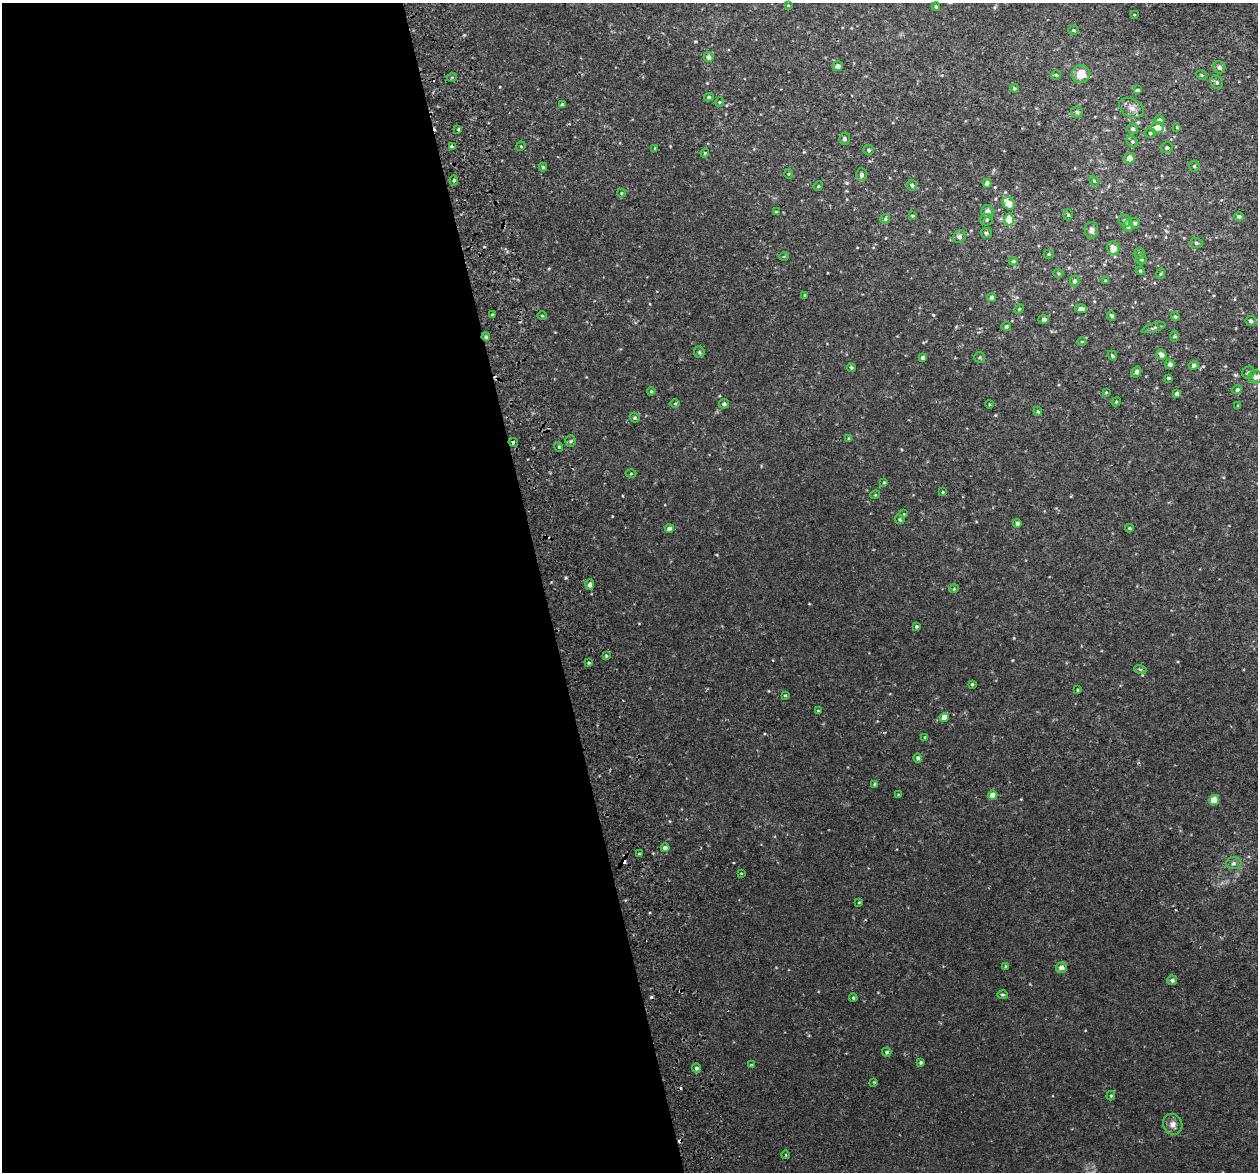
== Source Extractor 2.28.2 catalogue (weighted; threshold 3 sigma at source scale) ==
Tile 9 of 4 x 4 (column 1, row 3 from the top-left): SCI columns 57-1312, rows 1270-2439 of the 5136 x 4831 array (HDU 1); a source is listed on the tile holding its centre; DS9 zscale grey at full resolution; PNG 1260 x 1174 px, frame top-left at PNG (2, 3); each listed source drawn as its Kron ellipse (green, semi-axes under 4 px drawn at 4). Shown black and unused: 43% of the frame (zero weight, under 2 of 3 exposures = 3% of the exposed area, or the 3 px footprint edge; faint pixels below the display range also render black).
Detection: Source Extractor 2.28.2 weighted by HDU 2 'WHT'; one run over the whole footprint, this tile lists its part. Background 0.00261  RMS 0.0026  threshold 0.0119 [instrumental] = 3 sigma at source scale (4.5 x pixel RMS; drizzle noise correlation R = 1.50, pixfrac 1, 0.0396/0.0396 arcsec/px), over >= 5 px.
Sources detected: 165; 7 cosmic-ray / hot-pixel residue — neither listed nor drawn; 1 inside a brighter listed object's ellipse — not listed separately; the other 157 listed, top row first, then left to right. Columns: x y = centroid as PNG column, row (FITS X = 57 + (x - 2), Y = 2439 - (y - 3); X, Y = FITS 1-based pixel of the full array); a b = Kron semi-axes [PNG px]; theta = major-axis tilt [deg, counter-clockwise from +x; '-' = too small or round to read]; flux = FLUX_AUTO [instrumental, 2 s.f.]
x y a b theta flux
788 5 4 3 - 0.22
936 7 4 3 - 0.37
1134 15 4 3 - 0.2
1073 30 5 4 - 0.39
708 57 5 5 - 1.1
837 66 5 4 - 1.3
1219 67 6 6 - 0.82
1081 74 9 9 - 3.7
1056 75 5 4 - 0.37
1201 75 5 4 - 0.32
452 77 5 3 - 0.28
1217 82 7 6 - 0.58
1014 88 4 4 - 0.44
1137 90 4 3 - 3.3
709 97 4 3 - 0.4
720 102 5 4 - 0.3
562 105 3 3 - 0.5
1131 108 13 9 -28 1.7
1077 112 6 5 - 0.55
1159 120 5 5 - 1.1
1157 127 6 5 - 2.8
1177 127 4 3 - 0.23
458 129 4 3 - 3.1
1132 129 5 5 - 0.64
1150 133 5 5 - 0.43
844 139 6 5 - 0.46
1132 142 6 5 - 0.4
452 146 4 3 - 1.7
521 146 5 4 - 0.22
655 148 4 4 - 0.21
1167 148 6 5 - 0.62
869 150 5 5 - 0.49
705 153 4 4 - 0.3
1129 158 5 5 - 2.1
1194 166 5 5 - 0.42
543 167 4 4 - 0.34
788 174 5 3 - 0.26
861 175 6 5 - 0.67
454 180 5 4 - 0.44
1094 181 6 3 -54 0.23
987 183 4 4 - 0.95
912 185 5 5 - 0.72
818 186 5 4 - 0.27
621 193 4 4 - 0.24
1009 203 7 5 -51 3.3
987 211 6 6 - 1.6
776 212 3 3 - 0.28
1068 215 5 5 - 0.49
912 216 4 3 - 0.26
1239 217 5 4 - 0.79
885 219 5 5 - 0.38
987 220 6 5 - 0.49
1009 220 5 5 - 6.8
1125 221 6 5 - 0.72
1135 223 5 5 - 0.6
1128 226 5 5 - 1.5
1091 230 8 6 84 0.99
986 233 5 5 - 0.61
959 236 7 5 47 0.6
1196 243 6 5 - 0.43
1113 248 7 6 - 2.3
1139 253 5 5 - 0.32
1049 254 5 4 - 0.32
784 256 5 3 - 0.21
1141 259 5 5 - 0.39
1013 261 5 4 - 0.39
1140 271 4 4 - 0.3
1058 273 5 3 - 0.24
1160 274 5 3 - 0.26
1105 280 4 3 - 0.18
1075 281 5 5 - 0.62
805 295 4 3 - 0.22
992 297 4 4 - 0.86
1019 309 5 4 - 0.27
1081 309 6 4 -4 1.3
492 314 4 2 - 0.23
542 316 5 3 - 0.26
1112 316 5 3 - 0.49
1175 316 5 4 - 0.42
1044 319 5 4 - 0.79
1251 321 5 5 - 0.64
1006 327 5 4 - 0.47
1154 328 12 3 16 0.54
1175 336 5 3 - 0.32
486 337 4 4 - 0.48
1082 341 5 3 - 0.24
699 352 6 5 - 0.4
1161 355 5 4 - 1.3
1112 356 5 3 - 0.36
922 357 4 4 - 0.59
980 357 5 5 - 0.43
1170 364 5 4 - 0.83
1194 365 4 4 - 0.81
851 367 4 4 - 0.39
1136 372 6 4 57 0.78
1248 373 6 5 - 0.57
1255 377 6 6 - 1.1
1169 378 3 3 - 0.38
1237 390 5 4 - 0.61
651 391 4 4 - 0.32
1106 392 3 3 - 0.27
1177 394 4 4 - 1
1116 402 5 3 - 0.26
675 404 4 3 - 0.22
724 404 5 4 - 0.73
989 404 4 3 - 0.23
1238 406 4 2 - 0.19
1038 411 5 3 - 0.29
635 418 5 5 - 0.45
849 438 4 4 - 0.32
570 441 6 5 - 0.41
513 442 5 3 - 2
559 447 5 3 - 0.28
631 474 5 3 - 0.25
884 482 4 4 - 0.29
943 492 3 3 - 0.2
875 495 5 3 - 0.23
904 514 3 3 - 0.18
900 519 5 4 - 0.31
1017 523 4 4 - 0.69
1129 528 4 3 - 0.32
669 529 4 4 - 1.3
590 585 5 4 - 1
954 589 4 4 - 0.28
916 626 4 4 - 0.39
606 656 4 3 - 0.28
589 663 4 3 - 0.32
1140 669 6 4 -19 0.34
972 684 4 3 - 0.33
1078 690 3 3 - 0.25
785 695 4 4 - 0.29
818 711 3 3 - 0.35
944 718 4 4 - 3
925 737 4 4 - 0.21
918 758 4 4 - 0.72
875 784 4 4 - 0.56
898 795 4 3 - 0.21
993 795 4 4 - 2.5
1214 800 5 5 - 4.8
665 848 4 4 - 1
639 854 3 3 - 0.33
1233 863 8 6 3 0.69
741 873 3 2 - 0.18
859 902 3 3 - 0.24
1006 966 4 3 - 0.43
1061 967 5 5 - 1.6
1172 980 5 4 - 0.79
1003 995 5 4 - 0.33
853 998 4 3 - 0.31
887 1052 5 4 - 0.5
921 1062 4 4 - 0.44
751 1065 4 3 - 0.25
696 1068 4 4 - 0.69
874 1082 4 4 - 0.21
1111 1096 5 4 - 0.31
1173 1124 10 9 - 1.5
786 1155 4 3 - 0.2
Overlapping masked pixels (flux is a lower limit): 3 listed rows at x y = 452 146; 486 337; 513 442